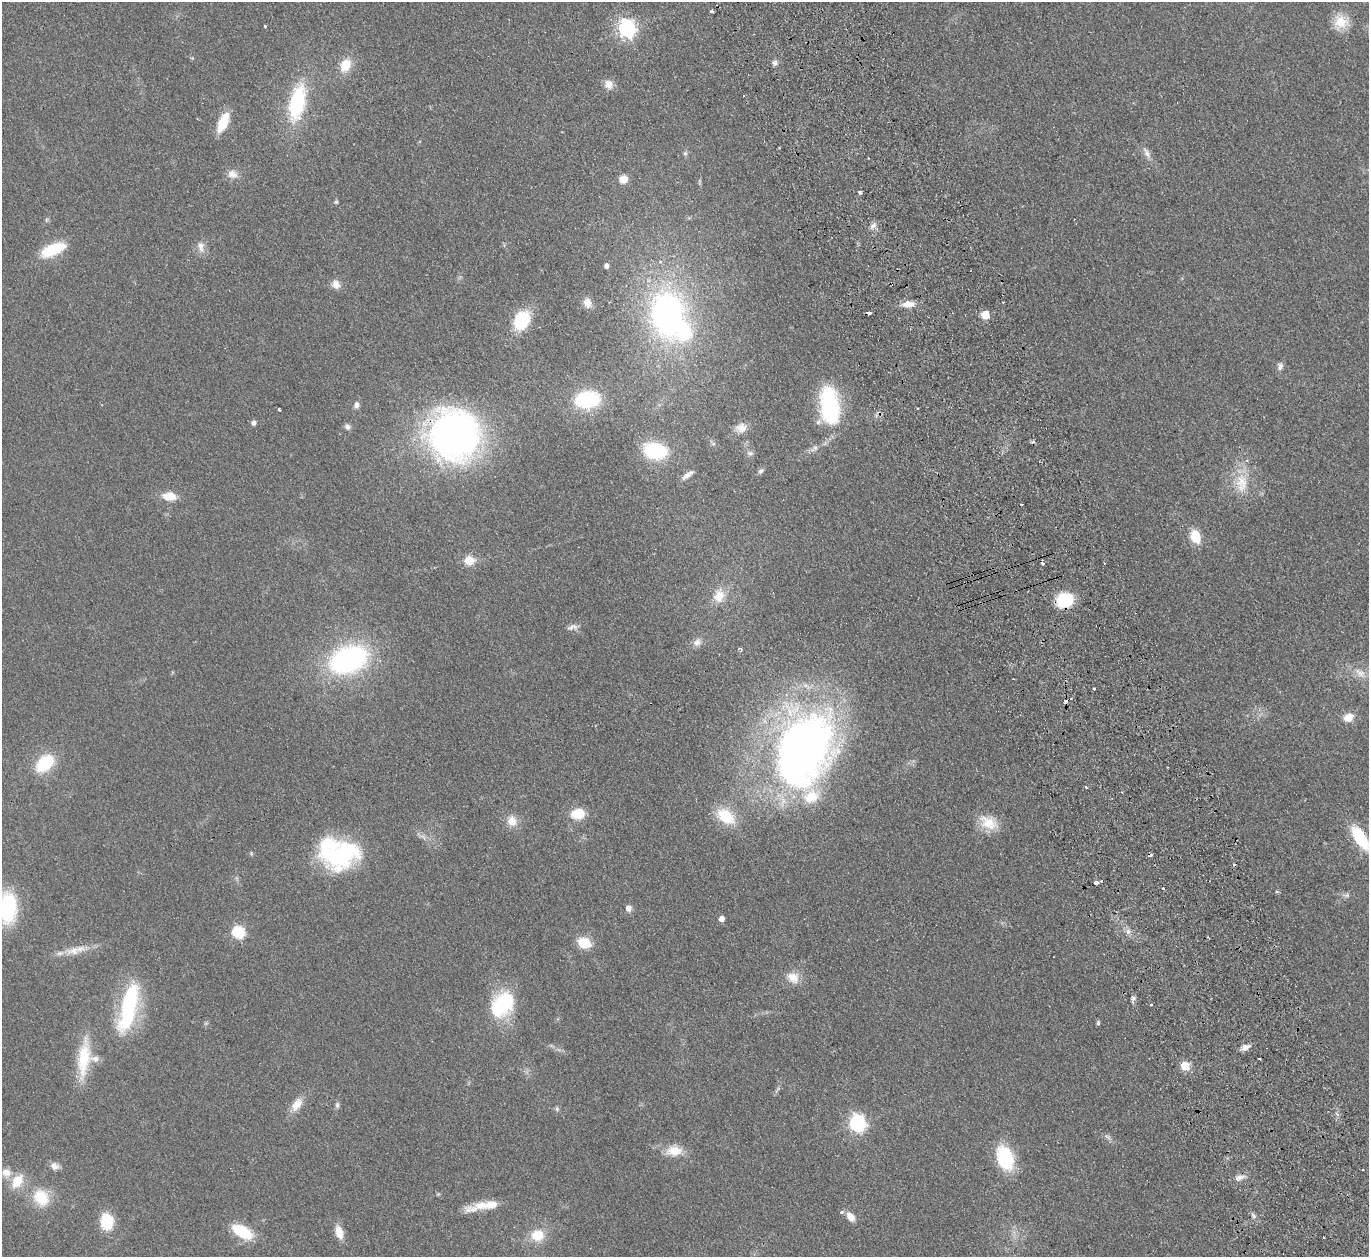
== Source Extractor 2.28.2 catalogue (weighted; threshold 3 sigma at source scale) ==
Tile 6 of 4 x 4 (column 2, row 2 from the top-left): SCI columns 1422-2788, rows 2815-4069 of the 5577 x 5501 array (HDU 1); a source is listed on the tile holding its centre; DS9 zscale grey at full resolution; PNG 1371 x 1259 px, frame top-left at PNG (2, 2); no overlay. Shown black and unused: <1% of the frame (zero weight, under 2 of 3 exposures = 3% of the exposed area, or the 3 px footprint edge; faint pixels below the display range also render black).
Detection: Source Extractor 2.28.2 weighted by HDU 2 'WHT'; one run over the whole footprint, this tile lists its part. Background 0.0847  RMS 0.0093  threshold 0.0421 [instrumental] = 3 sigma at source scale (4.5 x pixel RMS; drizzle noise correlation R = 1.50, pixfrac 1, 0.05/0.05 arcsec/px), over >= 5 px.
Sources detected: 122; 1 too faint to see at this stretch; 3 inside a brighter object's white glare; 10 cosmic-ray / hot-pixel residue — not listed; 3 inside a brighter listed object's ellipse — not listed separately; the other 105 listed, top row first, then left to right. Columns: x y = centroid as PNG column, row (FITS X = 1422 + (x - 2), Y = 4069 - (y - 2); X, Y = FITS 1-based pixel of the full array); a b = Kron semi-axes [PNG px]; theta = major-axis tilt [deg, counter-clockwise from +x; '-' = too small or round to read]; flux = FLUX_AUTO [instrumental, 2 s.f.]
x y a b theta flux
712 11 3 3 - 1.8
1341 22 18 16 47 19
265 27 3 3 - 3.6
627 28 7 7 - 340
775 63 7 6 - 2.9
345 65 16 12 61 16
609 84 12 10 -70 7.4
297 103 42 17 78 70
223 122 19 8 66 29
685 153 6 5 - 1.9
1147 153 17 7 -60 5.7
232 174 13 10 -20 7.7
623 179 8 8 - 9.8
860 193 4 3 - 6.9
336 202 5 5 - 1.3
873 226 11 5 37 3.6
201 247 17 8 -80 6.6
53 249 27 11 23 38
606 266 5 4 - 4.1
336 284 11 9 -62 6.6
587 303 11 9 -76 7.8
908 304 14 8 6 9.8
667 315 46 34 -90 260
985 315 5 5 - 23
522 321 18 13 60 49
1280 366 10 7 77 3.6
587 400 20 14 7 76
357 405 7 6 - 4.1
829 405 41 20 -82 89
279 409 4 3 - 2.3
254 423 5 5 - 3.4
347 427 8 7 - 3.1
741 428 15 12 7 8.8
454 435 48 46 89 380
713 444 7 4 -1 1.7
814 448 12 6 38 4.1
655 451 18 13 -11 76
750 453 9 6 -18 3
761 471 8 6 48 2.7
687 475 16 6 36 5.2
1242 482 27 18 -79 26
169 496 15 9 -5 14
1022 504 3 3 - 1.5
1195 536 13 9 -70 21
469 560 11 10 - 14
1042 563 4 3 - 2.6
719 596 18 14 71 15
1065 600 17 13 16 40
571 627 14 6 37 3.9
697 642 12 9 34 5.3
740 649 5 3 - 1.8
348 659 34 23 21 190
1360 673 17 10 -38 9.7
1013 679 2 2 - 0.79
1094 689 3 3 - 3.1
1348 717 11 9 24 11
803 746 93 60 51 540
45 763 16 10 41 54
578 814 11 9 9 25
725 816 21 14 -37 33
512 821 13 11 -78 11
988 823 25 16 -25 20
1360 838 21 9 -57 56
251 853 6 4 -73 1.1
339 854 41 30 -11 130
1102 881 3 3 - 2.5
1096 883 3 3 - 10
1163 888 3 2 - 2.4
1277 892 6 3 -19 0.96
1346 895 9 5 7 2.7
8 908 27 15 -90 74
629 908 8 7 - 4.4
722 919 5 5 - 5.9
1128 931 8 6 89 3.4
238 932 6 6 - 110
584 943 12 10 -22 23
74 950 22 11 9 13
793 978 17 14 -31 12
1133 998 6 5 - 2.6
129 999 67 16 75 85
502 1004 30 22 55 65
1098 1023 6 4 82 1.8
1245 1047 11 7 18 5.6
84 1059 52 15 83 38
1185 1066 9 9 - 12
297 1104 17 10 55 12
337 1105 9 6 82 2.4
557 1109 7 5 -90 1.8
857 1123 7 7 - 260
1107 1136 10 4 -29 2.3
674 1151 22 13 4 15
1005 1158 22 14 -71 64
54 1166 11 9 -27 5.3
1362 1170 3 3 - 1.3
6 1172 11 10 - 8
1240 1177 13 7 20 5.7
17 1181 16 10 55 21
41 1198 21 17 -54 29
491 1205 62 9 11 21
1253 1216 9 4 -63 2.5
850 1217 11 7 -50 7.7
107 1222 15 11 -83 35
242 1231 18 9 -29 44
339 1232 13 7 -74 14
537 1235 17 15 8 19
Overlapping masked pixels (flux is a lower limit): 1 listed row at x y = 454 435
Isophote crosses this tile's border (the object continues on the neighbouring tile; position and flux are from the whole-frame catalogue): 2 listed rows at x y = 1360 838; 8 908